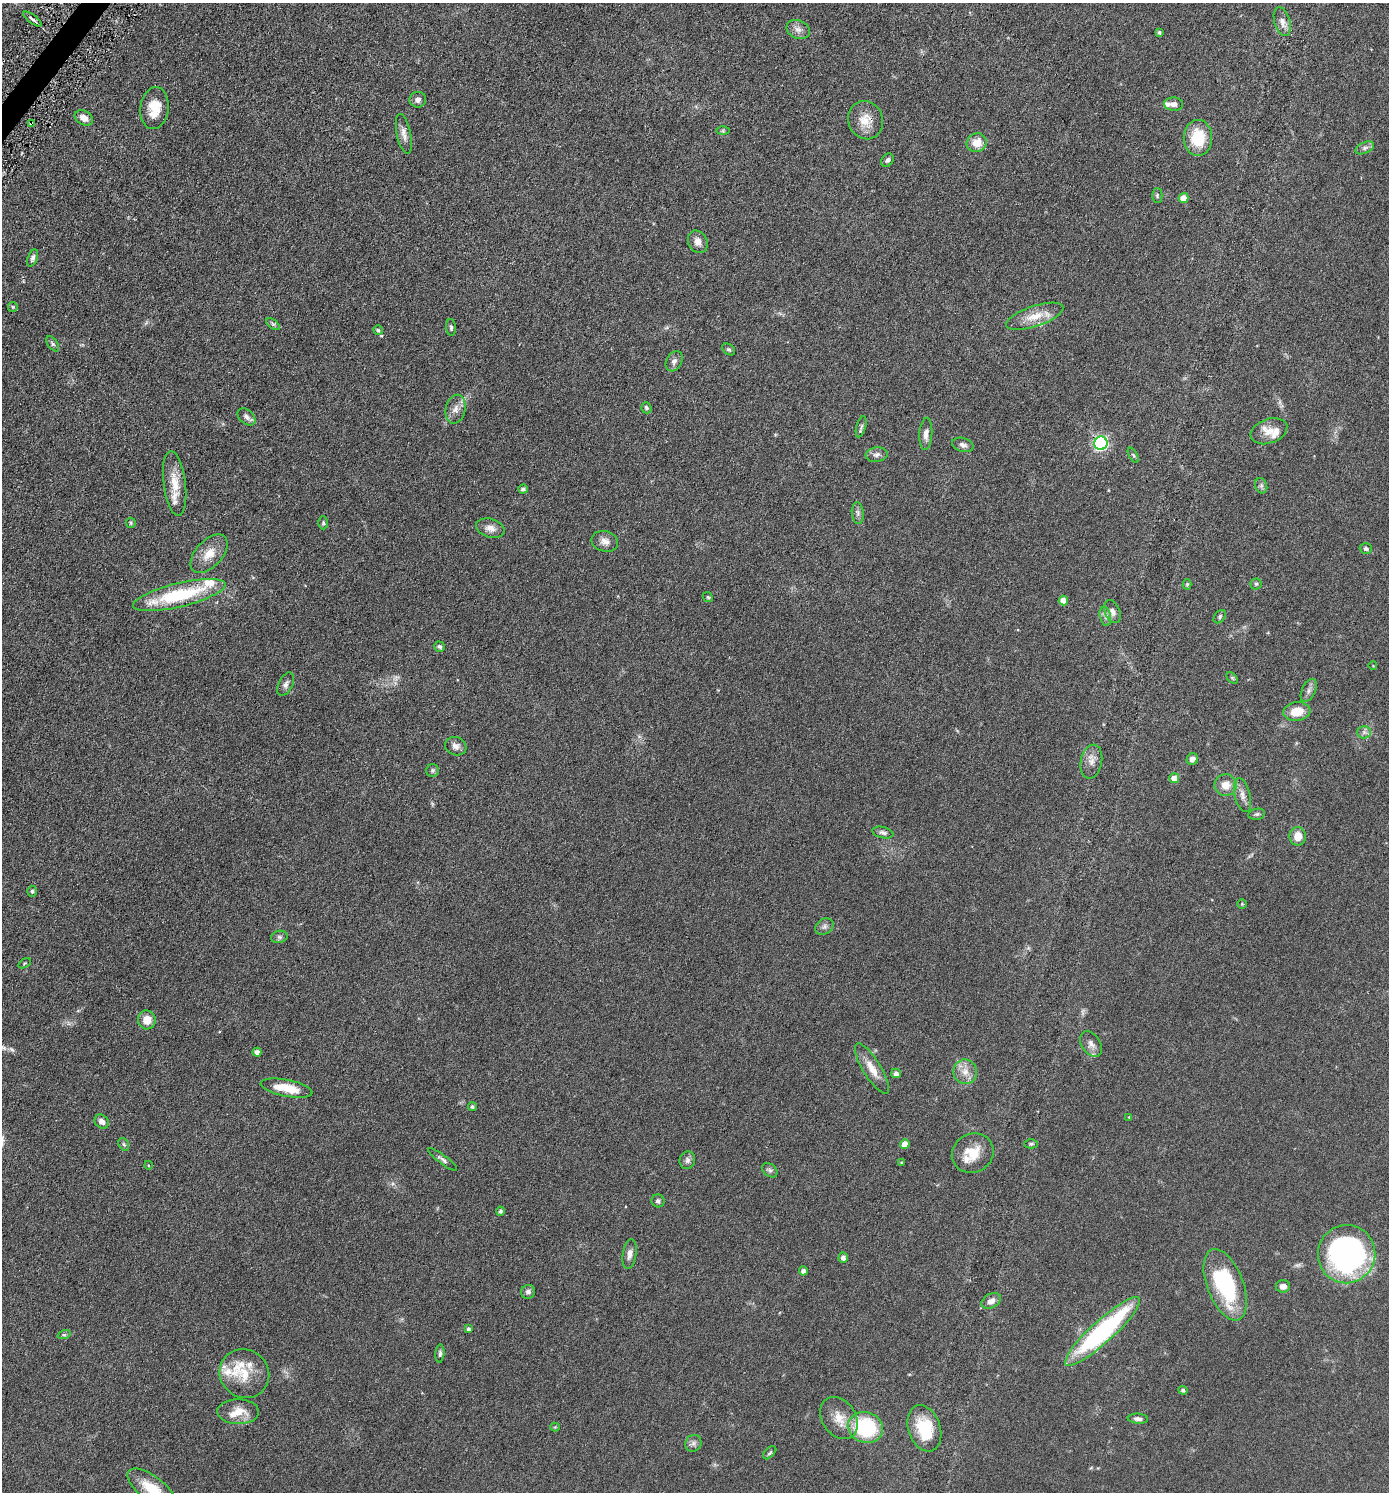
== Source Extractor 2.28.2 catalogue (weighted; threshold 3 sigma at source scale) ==
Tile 11 of 4 x 4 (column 3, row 3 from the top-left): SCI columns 2930-4316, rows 1511-3000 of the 6001 x 5996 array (HDU 1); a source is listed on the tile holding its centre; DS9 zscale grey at full resolution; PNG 1391 x 1494 px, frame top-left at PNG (2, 3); each listed source drawn as its Kron ellipse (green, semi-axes under 4 px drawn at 4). Shown black and unused: <1% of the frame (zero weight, under 3 of 6 exposures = <1% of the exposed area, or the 3 px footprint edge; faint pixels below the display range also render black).
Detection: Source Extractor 2.28.2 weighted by HDU 2 'WHT'; one run over the whole footprint, this tile lists its part. Background 0.0567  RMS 0.0059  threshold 0.0242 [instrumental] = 3 sigma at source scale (4.09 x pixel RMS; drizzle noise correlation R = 1.36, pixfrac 0.8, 0.05/0.05 arcsec/px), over >= 5 px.
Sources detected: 136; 2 too faint to see at this stretch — neither listed nor drawn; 12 inside a brighter listed object's ellipse — not listed separately; the other 122 listed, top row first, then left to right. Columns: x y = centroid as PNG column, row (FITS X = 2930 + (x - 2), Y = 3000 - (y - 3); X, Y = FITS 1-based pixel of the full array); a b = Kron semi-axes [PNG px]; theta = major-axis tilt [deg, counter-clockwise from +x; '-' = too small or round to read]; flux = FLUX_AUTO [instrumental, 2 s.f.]
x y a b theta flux
32 19 11 3 -36 1.4
1282 22 15 8 -74 3.3
798 29 12 9 -23 2.8
1159 32 4 3 - 0.91
418 100 8 8 - 1.9
1174 104 9 6 -5 2.3
154 108 21 14 83 10
84 118 10 7 -31 3.9
866 120 19 17 -67 8
32 123 4 3 - 2.4
723 131 6 4 0 0.73
404 134 20 7 -78 3.2
1198 138 18 14 -90 17
977 143 10 9 - 6.5
1365 148 10 5 24 1.6
887 160 7 5 52 1.3
1157 195 7 5 89 0.79
1184 198 5 5 - 5.7
698 242 11 9 -63 3.5
33 258 9 5 69 1.4
13 307 5 4 - 0.68
1035 316 30 10 19 9.4
273 324 8 4 -36 0.98
451 327 8 5 -85 1
378 330 5 4 - 0.67
53 344 9 5 -55 1
729 349 7 5 -37 0.86
674 361 11 7 60 2
646 408 5 5 - 1.1
455 409 14 10 77 3.9
246 417 10 7 -41 2
861 427 11 4 74 1.2
1269 431 19 12 20 5.2
926 434 16 6 86 3
1101 443 7 6 - 95
963 445 11 7 -16 1.9
877 455 11 7 7 2
1133 455 8 3 -59 0.69
175 484 33 11 -83 9.8
1261 486 8 6 -70 1.3
523 489 4 4 - 1.4
858 513 11 6 -85 1.6
131 523 5 4 - 0.63
323 523 6 5 - 0.77
490 528 15 9 -16 3.6
605 541 13 10 -14 3.3
1366 548 6 5 - 1.2
209 554 23 13 47 7.9
1187 584 5 4 - 0.7
1256 584 5 5 - 0.79
179 595 47 12 14 38
708 597 5 4 - 0.65
1063 601 5 4 - 4.6
1112 611 12 7 -66 2.3
1105 616 10 5 -78 1.6
1220 617 7 5 52 0.88
440 647 5 5 - 0.84
1373 666 4 3 - 0.31
1232 678 6 4 -45 0.66
286 684 12 7 65 2.3
1309 690 12 6 65 2
1297 712 14 9 6 8.9
1364 732 6 6 - 1.5
456 746 11 9 -19 2.5
1192 759 6 5 - 2.7
1091 762 17 10 78 3.9
433 770 6 6 - 0.97
1174 778 5 5 - 5.3
1226 785 11 11 - 5.3
1242 795 17 7 -76 3.4
1257 814 8 5 10 1
883 833 11 5 -13 1.6
1298 836 9 8 - 6.7
32 891 5 4 - 0.74
1242 904 4 4 - 0.54
824 927 10 7 33 1.7
279 937 8 6 12 1.1
25 963 7 4 31 0.62
147 1020 9 9 - 5.9
1091 1044 14 9 -57 3.3
257 1052 4 4 - 2.2
872 1069 29 9 -58 7.1
965 1072 12 11 - 5.1
896 1073 5 4 - 1.9
287 1088 26 8 -11 12
472 1107 4 4 - 1
1129 1117 4 3 - 0.4
102 1122 7 6 - 2.6
124 1144 7 5 -58 0.8
905 1144 5 4 - 5.2
1031 1144 7 4 0 0.97
973 1153 21 19 30 11
442 1159 18 4 -36 1.7
687 1160 9 7 74 1.7
901 1163 3 3 - 0.59
148 1165 4 3 - 0.45
770 1170 8 6 -40 1.3
658 1201 7 6 - 1.3
501 1211 4 4 - 1.1
630 1254 15 7 81 2.8
1347 1254 29 28 - 120
843 1258 5 4 - 2.2
803 1271 4 4 - 2.2
1225 1285 37 18 -69 43
1283 1286 7 6 - 2.6
528 1292 7 6 - 1.4
991 1301 10 7 28 2.8
468 1329 4 4 - 1
1103 1331 49 11 42 79
64 1335 7 4 18 0.78
440 1353 9 4 86 1.2
244 1374 25 24 - 13
1183 1390 4 4 - 0.94
238 1412 21 12 -1 7.8
839 1418 23 17 -56 8.7
1138 1419 10 5 -5 1.8
555 1427 4 4 - 0.49
865 1427 18 15 -19 38
924 1428 24 16 -71 19
693 1443 8 8 - 1.7
770 1453 8 4 45 0.81
152 1489 29 12 -38 14
Overlapping masked pixels (flux is a lower limit): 1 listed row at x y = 32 123
Isophote crosses this tile's border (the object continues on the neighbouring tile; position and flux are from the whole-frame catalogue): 1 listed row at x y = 152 1489